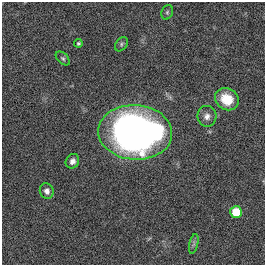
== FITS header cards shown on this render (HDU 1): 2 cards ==
NAXIS1  =                  263
NAXIS2  =                  263

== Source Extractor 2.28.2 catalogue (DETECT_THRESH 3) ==
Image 263 x 263 px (HDU 1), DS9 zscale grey, 1 PNG px = 1 image px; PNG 267 x 267 px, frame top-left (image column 1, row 263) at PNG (2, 2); each listed source drawn as its Kron ellipse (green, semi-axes under 4 px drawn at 4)
Background 0.00204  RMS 0.053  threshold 0.158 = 3 sigma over >= 5 px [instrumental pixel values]
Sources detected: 11; all 11 listed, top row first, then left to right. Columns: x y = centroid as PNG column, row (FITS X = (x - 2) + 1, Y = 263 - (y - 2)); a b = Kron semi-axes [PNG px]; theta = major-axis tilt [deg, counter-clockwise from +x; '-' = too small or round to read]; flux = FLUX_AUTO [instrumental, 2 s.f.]
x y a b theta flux
167 12 7 5 69 6.9
78 43 4 4 - 5.2
121 44 8 5 53 7.7
63 58 8 5 -45 7.2
227 99 12 10 -33 72
207 116 10 9 - 20
135 132 37 27 -4 1800
72 161 7 6 - 15
47 191 8 7 - 16
236 212 6 6 - 94
194 244 10 4 77 8.6